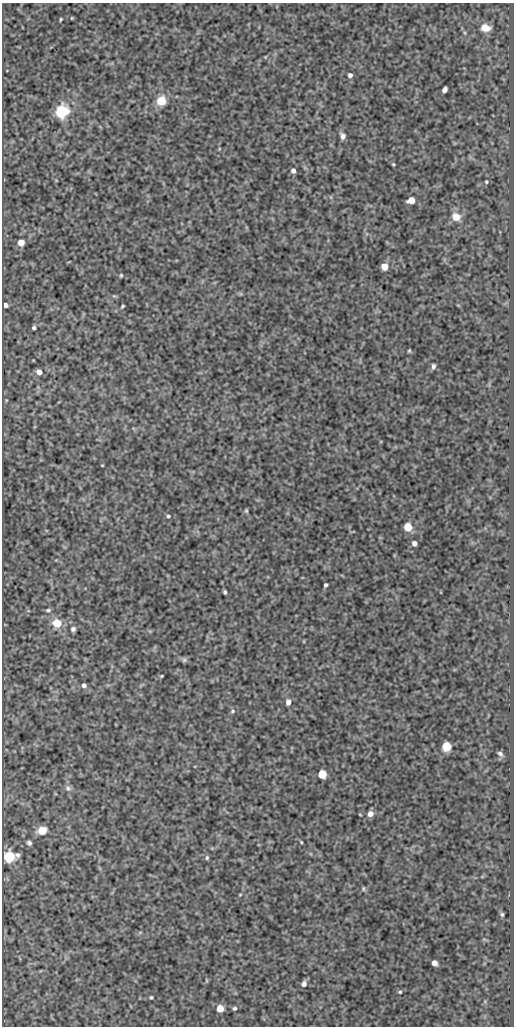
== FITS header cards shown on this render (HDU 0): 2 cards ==
NAXIS1  =                  512
NAXIS2  =                 1024

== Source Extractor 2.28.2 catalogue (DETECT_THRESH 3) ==
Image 512 x 1024 px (HDU 0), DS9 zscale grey, 1 PNG px = 1 image px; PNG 516 x 1028 px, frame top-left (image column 1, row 1024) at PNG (2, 3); no overlay
Background 361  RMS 0.85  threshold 2.56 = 3 sigma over >= 5 px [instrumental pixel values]
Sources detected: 59; all 59 listed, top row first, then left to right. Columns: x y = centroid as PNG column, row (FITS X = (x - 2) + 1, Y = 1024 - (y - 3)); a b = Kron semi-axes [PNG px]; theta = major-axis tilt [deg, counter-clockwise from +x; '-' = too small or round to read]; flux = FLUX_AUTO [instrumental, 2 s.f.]
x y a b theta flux
72 18 3 3 - 49
61 19 3 2 - 63
485 28 10 7 -8 720
465 33 6 4 -71 76
265 57 5 3 - 47
350 75 5 5 - 180
444 90 6 4 62 250
161 101 9 9 - 940
62 112 6 6 - 12000
343 136 7 5 -70 250
393 164 4 3 - 62
293 171 5 4 - 230
486 182 4 4 - 72
411 200 5 5 - 1200
456 217 9 8 - 730
21 242 5 5 - 780
384 266 5 5 - 1500
121 275 4 3 - 71
5 305 4 4 - 210
122 306 4 2 - 80
34 328 4 4 - 130
409 351 4 3 - 71
433 366 7 5 80 150
39 372 5 5 - 390
102 465 3 2 - 42
246 511 5 4 - 77
168 516 5 4 - 98
408 527 5 5 - 2600
414 543 4 4 - 300
326 585 4 3 - 130
225 592 4 3 - 98
48 610 6 4 9 120
57 623 5 5 - 2500
73 629 6 5 - 170
184 660 7 6 - 110
162 676 3 2 - 60
84 685 5 5 - 200
288 702 6 5 - 350
233 711 7 4 28 110
446 746 5 5 - 3600
500 754 8 5 -40 180
322 774 5 5 - 2500
68 788 9 7 -28 200
370 814 6 5 - 400
42 830 6 5 - 2200
301 842 4 3 - 56
29 843 5 4 - 140
9 857 6 5 - 7400
207 858 6 5 - 100
363 889 6 4 -89 74
240 895 5 3 - 49
502 914 5 4 - 100
434 963 5 5 - 350
206 980 6 3 -71 54
304 984 6 5 - 280
400 992 4 4 - 66
151 997 3 3 - 82
220 1008 5 5 - 1200
235 1008 5 5 - 100